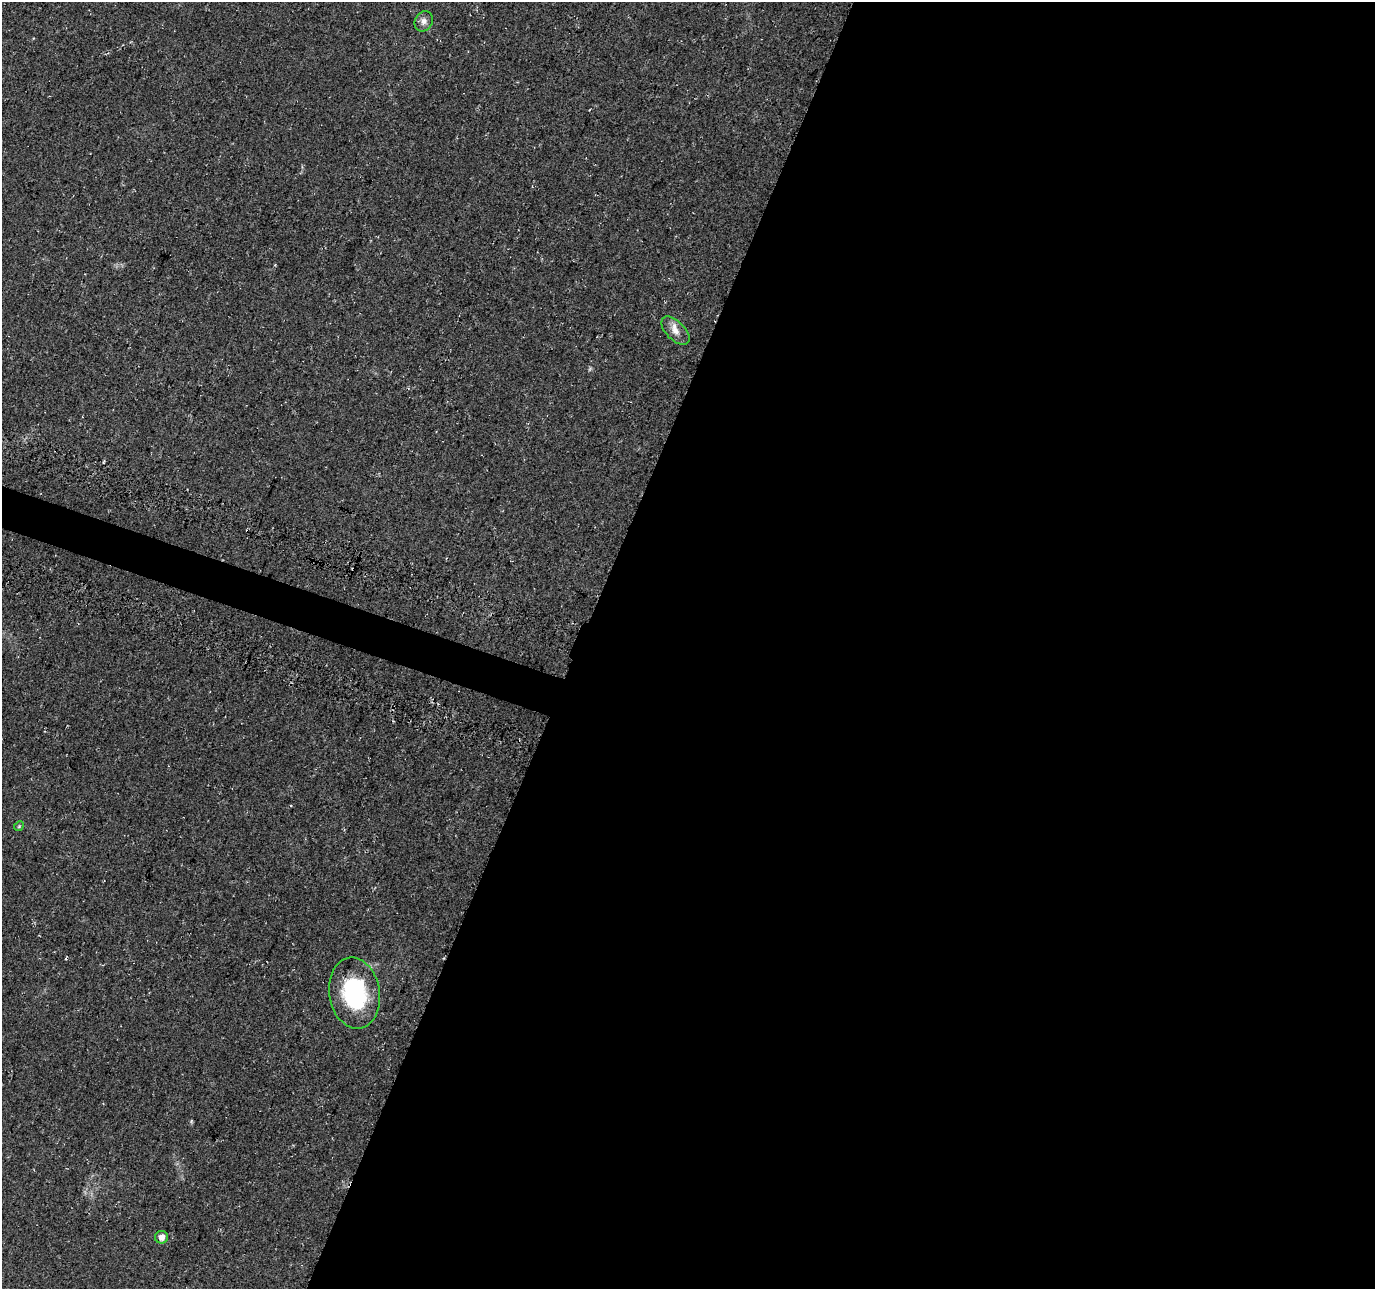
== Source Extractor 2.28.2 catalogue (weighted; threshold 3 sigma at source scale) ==
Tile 12 of 4 x 4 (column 4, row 3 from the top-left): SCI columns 4152-5524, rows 1619-2905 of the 5548 x 5749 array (HDU 1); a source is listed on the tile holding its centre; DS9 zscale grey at full resolution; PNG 1377 x 1291 px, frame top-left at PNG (2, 2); each listed source drawn as its Kron ellipse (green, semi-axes under 4 px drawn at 4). Shown black and unused: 59% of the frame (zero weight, under 3 of 4 exposures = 4% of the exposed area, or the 3 px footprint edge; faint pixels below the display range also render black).
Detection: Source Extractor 2.28.2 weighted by HDU 2 'WHT'; one run over the whole footprint, this tile lists its part. Background 0.0805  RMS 0.0079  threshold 0.0355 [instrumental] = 3 sigma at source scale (4.5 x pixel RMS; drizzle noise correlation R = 1.50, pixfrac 1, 0.0396/0.0396 arcsec/px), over >= 5 px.
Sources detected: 5; all 5 listed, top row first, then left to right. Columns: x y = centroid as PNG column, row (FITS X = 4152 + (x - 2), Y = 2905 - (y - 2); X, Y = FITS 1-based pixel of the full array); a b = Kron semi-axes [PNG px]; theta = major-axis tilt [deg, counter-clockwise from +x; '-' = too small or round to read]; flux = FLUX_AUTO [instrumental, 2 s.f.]
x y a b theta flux
424 21 11 8 59 4
675 331 17 9 -45 6.9
19 826 5 4 - 0.91
354 993 36 25 -81 73
161 1237 6 6 - 5.2